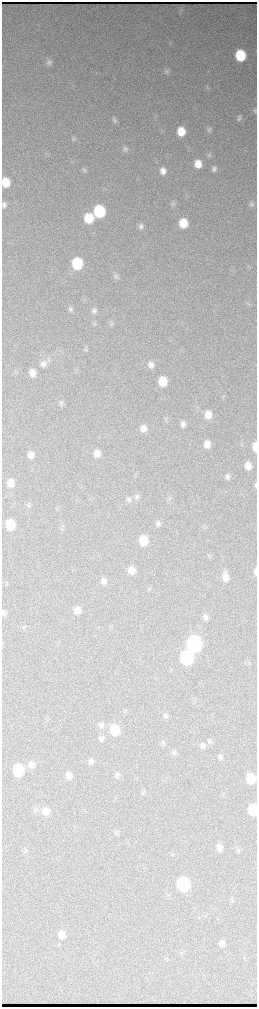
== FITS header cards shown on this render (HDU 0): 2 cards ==
NAXIS1  =                  510 / length of data axis 1
NAXIS2  =                 2010 / length of data axis 2

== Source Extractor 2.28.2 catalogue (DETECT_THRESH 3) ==
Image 510 x 2010 px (HDU 0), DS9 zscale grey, zoomed out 1/2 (1 PNG px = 2 x 2 image px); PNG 259 x 1009 px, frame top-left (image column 2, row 2010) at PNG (2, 2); no overlay
Background 3600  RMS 39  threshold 116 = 3 sigma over >= 5 px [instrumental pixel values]
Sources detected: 87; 2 cannot appear on this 1/2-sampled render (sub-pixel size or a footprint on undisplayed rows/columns) and are not listed; the other 85 listed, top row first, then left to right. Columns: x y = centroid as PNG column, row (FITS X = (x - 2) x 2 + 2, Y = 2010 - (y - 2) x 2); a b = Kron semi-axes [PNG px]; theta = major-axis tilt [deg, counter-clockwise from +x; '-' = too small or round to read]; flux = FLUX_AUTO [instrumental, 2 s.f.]
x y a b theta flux
240 55 8 7 - 4.5e+05
49 62 7 7 - 2.6e+04
167 71 7 6 - 2.3e+04
207 87 4 2 - 6.2e+03
255 111 6 4 -82 1.3e+04
239 118 7 6 - 2.2e+04
114 120 8 6 -53 2.2e+04
209 130 7 6 - 2.2e+04
181 131 7 6 - 1.5e+05
73 139 5 4 - 1.2e+04
125 149 8 6 -83 2.4e+04
209 155 6 5 - 1.5e+04
198 164 7 6 - 1.0e+05
214 169 8 6 -85 2.5e+04
84 170 7 6 - 1.9e+04
163 171 8 7 - 5.5e+04
6 182 8 6 -82 1.1e+05
173 204 6 5 - 1.7e+04
251 204 8 6 -67 2.2e+04
99 211 8 7 - 7.3e+05
89 218 8 7 - 2.6e+05
183 223 8 7 - 1.9e+05
141 226 7 6 - 2.6e+04
77 263 8 7 - 4.9e+05
116 277 8 5 -48 2.0e+04
71 309 7 6 - 2.2e+04
94 310 7 7 - 2.6e+04
95 323 5 3 - 1.1e+04
111 324 7 3 63 1.3e+04
85 349 4 3 - 9.3e+03
43 364 10 8 87 4.8e+04
151 365 8 7 - 4.1e+04
32 373 7 6 - 6.4e+04
163 381 8 7 - 1.7e+05
61 403 8 5 -75 1.8e+04
208 414 8 6 -81 7.7e+04
166 418 6 3 73 9.2e+03
183 424 7 6 - 3.1e+04
143 428 8 7 - 6.4e+04
207 444 7 6 - 6.2e+04
255 447 8 4 -89 9.5e+04
97 454 7 6 - 7.1e+04
31 455 7 6 - 5.0e+04
248 466 7 6 - 6.8e+04
227 476 7 6 - 2.8e+04
11 483 7 5 -78 7.6e+04
255 485 8 3 -88 1.0e+04
137 497 7 6 - 2.1e+04
129 499 7 7 - 2.3e+04
158 523 7 6 - 2.4e+04
10 525 8 7 - 2.3e+05
143 540 7 7 - 2.0e+05
209 555 4 3 - 7.6e+03
132 570 8 6 -77 6.9e+04
255 571 9 3 -90 2.0e+04
225 577 9 7 -80 6.2e+04
104 581 7 6 - 3.2e+04
77 610 7 6 - 6.7e+04
205 617 7 6 - 2.9e+04
194 644 9 8 - 2.6e+06
187 658 9 7 -84 1.1e+06
165 716 7 6 - 2.1e+04
101 725 8 6 -72 2.9e+04
115 730 8 7 - 3.0e+05
102 739 7 6 - 2.6e+04
210 742 7 6 - 2.2e+04
163 743 6 4 -31 1.3e+04
202 746 9 7 -84 3.5e+04
174 752 8 5 -46 1.8e+04
220 757 8 6 -68 2.3e+04
91 761 7 6 - 2.9e+04
31 765 9 8 - 5.1e+04
18 770 8 7 - 4.8e+05
117 775 7 6 - 2.4e+04
69 776 7 6 - 6.0e+04
251 779 8 7 - 1.5e+05
144 792 5 4 - 1.4e+04
253 810 8 6 -86 3.4e+05
46 811 9 9 - 6.9e+04
219 848 7 6 - 4.3e+04
25 849 4 2 - 7.4e+03
239 850 6 4 52 1.4e+04
183 884 8 7 - 1.1e+06
62 935 8 7 - 6.8e+04
222 943 7 6 - 3.6e+04
At the frame edge (FLAGS 8, measured only in part): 5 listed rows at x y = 255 111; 255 447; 255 485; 255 571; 253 810
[2 sub-pixel or undisplayed-footprint detections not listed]